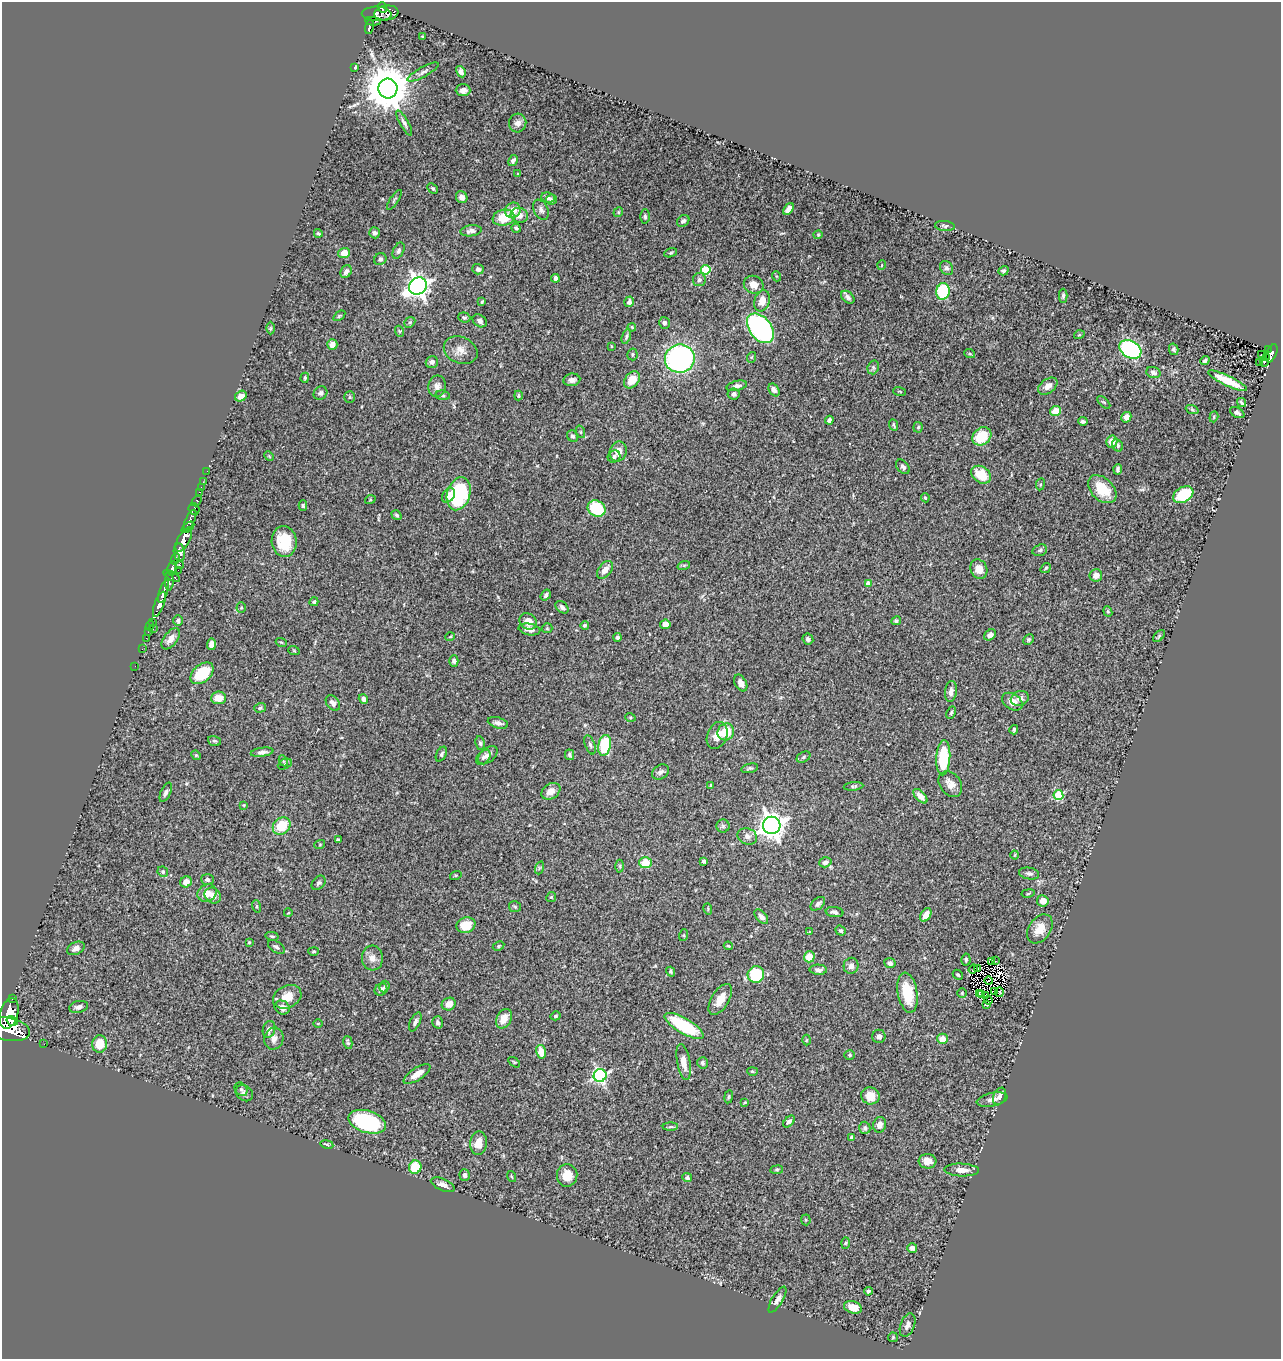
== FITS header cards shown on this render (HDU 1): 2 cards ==
NAXIS1  =                 1279
NAXIS2  =                 1357

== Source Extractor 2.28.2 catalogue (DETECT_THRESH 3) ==
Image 1279 x 1357 px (HDU 1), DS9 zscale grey, 1 PNG px = 1 image px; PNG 1283 x 1361 px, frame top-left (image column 1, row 1357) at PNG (2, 2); each listed source drawn as its Kron ellipse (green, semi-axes under 4 px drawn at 4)
Background 0.787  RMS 0.025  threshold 0.0739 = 3 sigma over >= 5 px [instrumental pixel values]
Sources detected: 361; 3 with non-positive FLUX_AUTO (blend fragments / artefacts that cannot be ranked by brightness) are neither listed nor drawn; the other 358 listed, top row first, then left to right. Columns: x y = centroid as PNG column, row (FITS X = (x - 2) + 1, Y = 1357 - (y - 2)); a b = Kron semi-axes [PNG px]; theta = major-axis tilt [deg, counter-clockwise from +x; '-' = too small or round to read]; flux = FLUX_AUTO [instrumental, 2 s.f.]
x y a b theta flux
382 8 5 4 - 550
386 13 12 7 8 840
377 14 15 7 -2 610
373 21 8 4 -3 280
369 27 7 3 77 250
422 37 3 2 - 1.3
355 67 3 3 - 2
423 72 17 5 29 6.4
461 72 6 4 -61 6.3
388 88 10 9 - 6600
463 90 7 6 - 9.2
404 123 14 4 -61 5.2
518 123 9 8 - 8
513 161 6 4 59 5
518 174 4 3 - 1.7
433 188 6 4 -43 2.6
462 197 6 5 - 8.4
548 198 7 5 -7 4.9
394 200 11 3 56 2.3
551 200 6 5 - 3.7
789 209 7 4 52 11
513 210 8 7 - 19
541 210 10 7 -64 5.9
618 212 5 4 - 2.4
519 215 8 7 - 8.8
645 216 7 5 -88 3.3
504 218 11 8 12 38
683 221 7 5 40 3.8
945 226 10 5 -5 3.9
516 228 5 4 - 3
471 231 11 5 7 6.1
318 233 4 4 - 2.4
375 233 5 5 - 4.4
818 235 4 4 - 1.6
398 251 8 5 64 4.1
344 253 6 5 - 20
671 253 6 4 20 2
380 259 6 5 - 4
882 265 5 3 - 1.1
947 268 7 6 - 4.5
478 269 6 5 - 4.7
706 270 5 5 - 77
1003 271 5 4 - 2.9
346 272 7 5 62 6.6
776 276 5 3 - 1.6
555 278 4 3 - 4.6
699 280 6 6 - 4
754 285 10 8 -23 14
418 286 9 8 - 1100
943 291 8 7 - 82
1063 296 7 4 90 3.6
848 297 7 5 -42 4.8
762 301 11 7 71 16
482 302 3 3 - 1.7
629 302 5 4 - 6.1
339 316 7 3 36 2
464 317 6 5 - 3
480 321 8 6 -36 5.2
410 322 6 4 43 2.9
664 323 6 5 - 3.8
632 327 4 3 - 1.6
271 328 6 4 89 2.4
760 328 17 11 -52 250
399 331 6 3 -70 2
1079 335 5 3 - 1.4
626 336 8 4 71 3.2
332 344 5 5 - 12
611 346 3 2 - 1.2
1130 349 12 8 -30 270
1174 349 6 4 -76 3.2
1268 349 3 2 - 9.2
461 350 17 13 -24 17
1272 353 9 5 66 200
632 354 6 5 - 2.5
970 354 5 3 - 1.8
1261 354 2 2 - 8.2
752 357 5 3 - 1.9
1266 357 3 2 - 13
680 359 15 14 - 320
1205 361 5 4 - 3.8
432 362 6 6 - 6.2
1264 362 5 3 - 20
1260 363 3 2 - 1.7
873 367 7 5 72 3.4
1153 372 7 5 -19 5.9
305 378 5 4 - 2.1
572 380 8 6 9 6.2
632 380 9 6 49 25
1227 381 21 5 -26 38
437 386 11 8 81 9.2
737 386 10 5 14 5.9
1048 386 11 7 37 11
774 390 7 5 -57 6.2
900 391 6 3 -19 1.5
320 393 7 6 - 4.1
734 394 6 5 - 4.4
443 395 7 5 -8 2.9
241 396 6 5 - 13
518 396 5 3 - 1.9
350 397 6 5 - 2.3
1104 402 8 3 -44 2
1242 402 5 3 - 3.1
1192 409 6 4 -20 2.4
1055 411 5 5 - 25
1237 413 8 5 -29 4.1
1126 417 5 5 - 11
1214 417 5 4 - 2.1
829 420 4 3 - 4.4
1083 421 4 4 - 3.4
894 425 6 3 -65 2.4
918 427 5 4 - 2.6
581 432 6 4 -71 2.2
573 436 6 5 - 3.7
982 436 10 8 39 51
1112 442 6 5 - 16
1118 445 6 5 - 3.7
618 451 10 8 70 16
269 456 5 4 - 1.6
614 456 6 5 - 4.7
903 467 8 5 -47 4.3
1118 469 5 3 - 3.4
207 471 2 2 - 8.5
981 475 11 8 -35 33
203 482 3 2 - 8.2
1040 484 6 3 82 2
201 487 2 2 - 9.2
1102 489 16 11 -43 51
200 492 4 2 - 47
459 494 17 11 72 140
448 495 8 5 57 8
1183 495 11 7 31 69
925 498 4 3 - 2.1
370 500 5 3 - 1.5
197 501 6 4 49 230
303 506 5 4 - 2.5
194 509 6 5 - 290
597 509 9 7 -31 77
396 515 5 4 - 3.1
190 520 11 4 64 1100
188 527 7 3 37 630
184 540 13 6 61 2500
284 541 15 12 -83 50
1040 550 7 5 18 3.4
179 552 9 5 -80 1100
175 559 6 3 62 290
179 565 4 3 - 160
684 565 6 4 19 2.3
172 568 7 4 81 800
1046 568 5 3 - 2
979 569 10 8 -64 19
178 570 2 2 - 19
605 570 10 6 52 13
1096 575 6 6 - 14
172 576 9 3 -31 390
169 581 9 4 89 500
868 583 4 4 - 11
164 592 12 4 71 1400
546 595 6 4 56 3.9
314 602 4 4 - 2.7
159 604 13 4 69 1600
562 607 7 5 -42 4.8
241 608 5 4 - 1.8
1108 611 5 4 - 2.1
178 621 5 5 - 4.3
528 621 9 7 -37 14
896 621 5 4 - 3
153 622 3 3 - 37
665 624 5 4 - 11
585 625 4 4 - 2.7
150 626 5 3 - 41
547 628 5 5 - 2.1
153 629 3 2 - 75
529 629 11 5 -12 12
148 632 2 2 - 13
990 635 6 5 - 7.3
1159 636 7 4 46 2.6
450 637 5 3 - 1.3
617 637 4 4 - 4.2
146 638 2 2 - 14
171 639 12 6 52 12
808 639 6 5 - 5
1029 639 6 4 47 2.7
281 642 5 3 - 1.5
211 644 6 4 84 11
142 649 2 2 - 13
294 651 6 3 -20 1.5
454 661 6 4 -89 3.4
135 666 2 2 - 11
202 673 13 8 40 69
741 683 9 5 -62 9.5
951 691 10 6 82 8.7
218 698 7 6 - 20
1020 698 9 7 20 8.2
363 699 5 4 - 4.9
1012 702 11 7 -33 14
333 703 9 6 -53 6.2
260 708 6 4 19 2.7
951 713 6 4 64 2.6
630 717 5 3 - 1.7
498 723 10 5 -14 7
1014 730 5 3 - 2.4
726 732 8 8 - 45
717 735 14 10 69 16
214 741 6 5 - 2.6
480 743 7 4 -80 2.7
590 745 10 4 -70 4.5
605 745 10 6 79 85
262 752 11 4 8 6
441 754 8 5 63 3.5
196 755 5 4 - 2.1
488 755 11 7 40 7.8
570 755 5 4 - 3.3
483 757 9 6 49 4.9
803 757 7 5 28 3
943 758 18 7 87 85
283 761 6 3 -64 2.1
285 764 7 5 27 3.3
750 768 8 4 13 2.9
660 772 9 6 33 5.2
950 784 14 10 -52 14
711 785 4 3 - 2.5
854 786 10 4 6 2.9
551 791 10 7 33 14
166 792 10 5 65 5.5
1058 795 5 5 - 97
920 796 9 5 -47 12
244 805 3 3 - 1.4
772 825 8 8 - 1600
282 826 9 8 - 43
723 826 6 6 - 3.5
747 836 10 8 -23 7.5
338 840 4 3 - 2.5
320 844 5 3 - 1.4
1015 855 4 3 - 1.2
704 861 4 3 - 3.1
825 862 6 5 - 6.8
645 863 6 5 - 32
620 866 6 4 -89 2.4
539 868 6 4 71 2.3
163 872 5 5 - 3.1
1029 873 10 6 -10 4.9
456 875 6 4 18 1.7
207 879 6 5 - 4.5
186 882 6 5 - 13
319 883 8 6 48 3.8
207 893 10 8 30 14
1028 893 7 3 9 1.9
213 896 8 7 - 12
551 897 5 4 - 2.2
1043 901 6 5 - 14
818 904 8 5 41 5.2
257 906 6 4 -72 2.3
515 907 6 5 - 2.6
708 909 6 3 -73 1.7
834 912 9 5 -7 5.6
288 913 4 2 - 1.1
926 915 7 5 59 18
761 917 9 5 -49 8.1
466 925 9 7 20 29
1040 929 16 11 56 23
810 931 4 2 - 1.3
841 931 5 4 - 3.1
684 935 6 4 72 1.8
272 936 7 4 -13 2.5
249 942 3 3 - 1.5
499 946 6 4 27 2.1
728 946 4 3 - 1.7
276 947 9 5 -34 4.3
76 948 9 6 26 8
314 951 5 4 - 2.2
809 957 5 5 - 27
372 958 12 10 -86 12
966 960 6 4 -86 3.1
996 961 2 2 - 6
992 962 3 2 - 2.3
890 963 5 5 - 5.1
851 966 8 7 - 7.4
973 969 5 2 - 1.5
978 969 4 2 - 0.91
818 970 8 5 -1 5.8
671 972 5 4 - 2.6
756 975 8 8 - 92
958 975 5 4 - 2.6
989 981 4 2 - 2.6
385 987 6 4 65 3
381 989 7 5 36 6.4
995 991 3 3 - 0.074
999 992 4 2 - 0.26
908 993 20 10 -80 48
962 993 4 4 - 1.9
979 993 3 2 - 2.1
982 994 3 2 - 1.1
986 996 4 2 - 0.99
287 997 15 11 26 23
12 999 3 3 - 97
720 999 17 8 58 20
988 1000 4 2 - 1.4
449 1004 7 6 - 16
986 1004 3 2 - 2
79 1007 9 6 12 6.4
282 1008 8 6 -28 10
9 1013 16 9 74 4100
556 1016 5 4 - 2.8
504 1019 10 7 64 18
12 1021 6 4 -33 980
415 1022 10 5 65 4.7
438 1022 6 5 - 4.2
318 1023 4 3 - 1.2
684 1026 22 7 -31 99
9 1029 21 11 -12 5200
269 1029 8 6 75 7.1
879 1036 6 6 - 6.7
274 1039 11 9 76 11
942 1039 5 5 - 18
806 1040 5 3 - 1.4
348 1042 6 3 -76 2.7
44 1044 2 2 - 10
100 1044 8 7 - 32
541 1052 7 5 -77 22
850 1055 5 4 - 2.1
514 1062 6 3 -36 1.9
684 1062 18 6 -79 15
702 1063 6 5 - 3.4
752 1071 5 4 - 2.3
417 1074 15 6 33 17
600 1075 6 6 - 360
241 1089 7 6 - 3.1
244 1093 9 7 -37 5.9
870 1096 9 8 - 21
1000 1096 9 6 66 5.8
729 1097 6 3 81 1.9
992 1100 15 6 12 10
745 1102 4 4 - 1.6
367 1122 19 11 -17 160
789 1122 7 4 44 4.8
880 1125 8 6 76 12
670 1127 7 4 1 2.4
865 1128 6 5 - 3.5
852 1137 4 3 - 3.7
479 1143 12 8 85 18
327 1144 7 3 -10 2.4
927 1161 9 7 -5 13
415 1167 6 6 - 49
777 1170 6 3 9 1.8
962 1170 17 6 -2 14
465 1175 6 5 - 5.9
567 1175 11 10 - 22
511 1177 6 2 -71 1.5
687 1178 5 4 - 3.5
443 1185 13 6 -23 8.3
806 1220 5 5 - 2.2
845 1243 6 4 88 2.3
912 1248 5 4 - 6.2
868 1291 4 3 - 2.8
777 1300 15 5 59 7.7
853 1307 9 6 -19 21
908 1325 12 7 69 7.9
893 1337 5 5 - 1.9
At the frame edge (FLAGS 8, measured only in part): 1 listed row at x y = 9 1029
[3 non-positive-flux detections neither listed nor drawn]